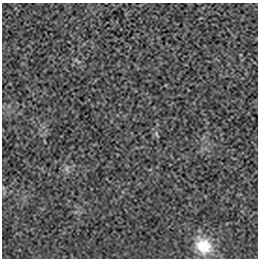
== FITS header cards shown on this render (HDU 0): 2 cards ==
NAXIS1  =                  256 / length of data axis 1
NAXIS2  =                  256 / length of data axis 2

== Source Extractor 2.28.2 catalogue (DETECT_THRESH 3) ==
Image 256 x 256 px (HDU 0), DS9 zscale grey, 1 PNG px = 1 image px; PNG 260 x 260 px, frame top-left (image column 1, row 256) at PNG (2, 3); no overlay
Background 9.20e-05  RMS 0.0026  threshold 0.00785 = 3 sigma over >= 5 px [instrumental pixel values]
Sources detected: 3; all 3 listed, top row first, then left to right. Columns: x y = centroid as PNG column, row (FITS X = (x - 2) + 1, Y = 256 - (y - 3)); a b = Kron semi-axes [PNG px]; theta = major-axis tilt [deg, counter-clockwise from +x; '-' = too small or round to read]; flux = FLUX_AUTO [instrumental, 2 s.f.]
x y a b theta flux
156 134 8 4 -81 0.32
67 168 10 4 -89 0.49
203 246 24 19 -47 5.2